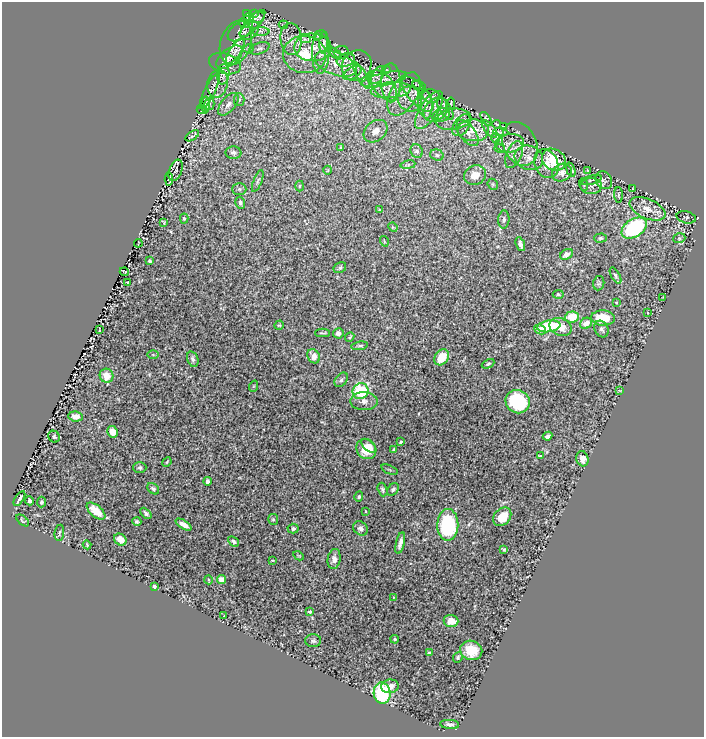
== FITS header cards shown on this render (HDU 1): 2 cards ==
NAXIS1  =                  702
NAXIS2  =                  735

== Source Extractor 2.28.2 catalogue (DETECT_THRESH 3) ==
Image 702 x 735 px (HDU 1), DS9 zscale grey, 1 PNG px = 1 image px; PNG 706 x 739 px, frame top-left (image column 1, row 735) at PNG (2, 2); each listed source drawn as its Kron ellipse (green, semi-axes under 4 px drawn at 4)
Background 0.657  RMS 0.024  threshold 0.0716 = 3 sigma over >= 5 px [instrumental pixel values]
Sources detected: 202; all 202 listed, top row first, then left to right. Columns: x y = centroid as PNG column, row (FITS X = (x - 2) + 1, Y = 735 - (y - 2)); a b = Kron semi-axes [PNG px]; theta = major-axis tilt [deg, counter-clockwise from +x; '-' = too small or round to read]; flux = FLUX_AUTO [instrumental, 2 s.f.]
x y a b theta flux
247 13 3 2 - 0.95
254 14 3 2 - 0.77
257 17 8 5 14 4.5
249 18 5 4 - 2.9
244 23 6 2 -29 2.2
252 23 17 6 47 8
283 25 5 2 - 1.6
240 31 14 8 36 7.8
250 31 10 7 47 7.6
260 31 9 4 -1 3.2
318 36 4 2 - 1.7
291 39 16 10 -85 12
304 39 6 4 -17 2.7
236 43 23 15 71 24
324 43 11 4 88 3.2
313 47 18 14 -1 21
249 48 5 3 - 1.8
259 48 10 5 19 4.7
235 51 14 5 56 9.9
321 52 22 9 88 14
342 52 7 6 - 2.8
335 53 8 4 -38 3.4
305 54 21 18 -5 50
229 57 15 8 39 12
346 60 9 6 20 7.1
225 64 16 10 -17 7.4
336 64 22 11 -20 27
357 66 16 14 51 15
386 69 4 2 - 1.1
352 73 10 5 31 7.3
223 74 10 6 82 3.5
361 75 14 5 -60 7
378 75 10 5 59 4.2
384 79 23 6 12 13
391 83 19 9 90 15
218 84 14 10 79 13
383 85 18 10 -49 17
419 85 7 2 -19 2.9
391 90 20 8 5 17
210 91 20 5 63 6.1
404 94 24 13 59 22
418 94 21 9 -49 18
431 96 9 6 -9 5.7
410 99 13 12 - 15
239 100 6 5 - 3.1
451 103 6 2 81 1.8
209 104 6 5 - 3.3
228 104 13 7 49 8.2
425 104 14 7 -87 12
206 105 8 3 89 2.1
445 108 13 5 -59 6.8
201 110 4 2 - 1.5
429 110 22 9 57 17
436 110 13 10 41 13
441 115 9 6 20 7.9
453 119 18 10 9 20
486 119 8 3 -54 2.1
497 124 4 2 - 1.7
461 125 12 7 56 9.1
504 127 3 2 - 1.8
490 129 10 5 -53 4.3
473 130 16 11 -2 24
376 131 13 9 40 11
501 132 7 3 -6 3.3
467 133 15 7 -53 13
192 136 8 2 32 2.3
496 138 5 3 - 1.8
510 143 14 9 6 12
520 144 23 16 -67 25
341 147 3 3 - 1.9
500 149 5 3 - 1.5
417 151 7 6 - 5
233 153 8 6 -4 4.4
437 155 7 5 -18 3.7
514 155 14 7 68 11
529 158 14 12 -21 19
554 160 12 10 -31 48
546 164 15 11 -64 20
408 165 7 4 9 2.7
176 170 11 6 68 1.8
328 170 4 3 - 1.2
571 170 7 3 -72 3
587 170 4 2 - 1.1
562 173 10 8 29 12
475 175 11 9 23 21
169 179 6 3 -86 2.9
591 180 11 3 14 2.4
604 180 9 7 -55 5.4
258 181 11 3 68 3.1
493 184 6 5 - 2.3
584 185 6 3 -71 1.7
299 186 5 3 - 1.6
591 186 10 8 -2 5.7
633 188 4 2 - 1.3
239 189 7 6 - 3.5
619 195 8 3 -86 2.5
240 203 6 5 - 5.3
647 209 19 10 -24 18
379 210 3 2 - 1.8
686 217 10 6 -14 2.6
184 218 5 4 - 2.8
504 220 9 5 87 4.3
164 222 4 2 - 1.7
393 227 5 4 - 1.8
634 228 14 9 32 160
600 238 6 4 2 3
679 238 6 5 - 2.5
384 241 5 3 - 1.4
138 243 4 2 - 1.1
520 244 7 4 -71 6.3
567 254 7 5 30 10
150 261 4 3 - 3.6
340 268 7 5 30 3.6
124 272 4 2 - 1.6
615 276 9 4 -61 3.2
127 282 3 2 - 1.4
599 283 7 5 81 3.1
558 294 5 4 - 2.6
663 297 4 2 - 0.97
616 302 4 2 - 1.1
648 313 4 2 - 0.98
572 317 7 5 6 39
603 318 12 7 -4 39
586 323 6 5 - 14
279 325 5 4 - 1.9
549 326 12 5 10 92
561 327 11 8 -23 22
540 329 6 4 -26 9.4
601 329 8 6 -64 5.9
99 330 3 2 - 1.3
322 333 7 2 0 2.6
338 333 5 5 - 9.4
350 337 5 3 - 2.3
360 346 8 3 9 3.3
153 355 6 4 -1 1.9
314 356 7 6 - 15
442 357 9 6 52 31
193 359 8 5 -72 5.6
488 364 6 3 26 2.2
106 376 7 6 - 21
341 380 8 5 51 4.5
254 386 6 3 70 1.4
620 390 4 2 - 1.2
361 391 8 7 - 120
364 401 14 9 -1 11
518 402 12 11 - 110
76 416 7 5 -6 11
112 432 6 5 - 18
548 436 5 3 - 5
54 437 6 5 - 2.9
400 442 3 3 - 2.5
369 446 9 5 -42 11
366 449 10 9 - 29
394 449 4 2 - 1.6
540 456 3 2 - 1.3
582 459 7 6 - 11
167 462 5 4 - 1.6
140 468 6 5 - 3.5
389 470 9 3 -21 1.7
208 481 4 3 - 5
153 489 6 5 - 4
382 489 7 4 -73 3.7
393 489 7 5 51 3.9
359 497 5 4 - 3.7
19 499 8 4 57 6.6
29 501 4 3 - 4.4
41 502 5 4 - 2.9
96 511 11 5 -41 27
365 511 4 2 - 0.96
146 513 6 4 -44 3.3
502 517 10 7 44 28
273 519 5 5 - 3.4
23 520 7 4 -41 2.7
137 522 4 3 - 3
184 525 9 4 -33 12
448 525 16 10 89 160
361 528 8 6 -43 6.6
293 529 5 5 - 3.8
59 533 8 5 82 2.8
120 540 7 5 -36 14
233 541 6 4 -41 4.6
400 543 11 4 77 8.2
87 545 4 3 - 1.7
504 549 4 3 - 2.2
299 556 5 3 - 1.4
334 559 10 6 80 8.5
272 560 3 2 - 1.2
209 580 4 3 - 1.4
221 580 4 4 - 20
154 587 4 3 - 5.2
394 598 4 3 - 1.4
310 612 4 3 - 3
223 616 3 2 - 0.87
451 621 7 6 - 14
395 639 4 3 - 2.7
313 641 8 6 -1 3.8
471 650 11 9 -20 31
429 652 4 3 - 1.6
458 657 5 4 - 2.8
390 686 9 7 8 13
382 693 11 8 -84 160
450 724 9 4 -4 6.5